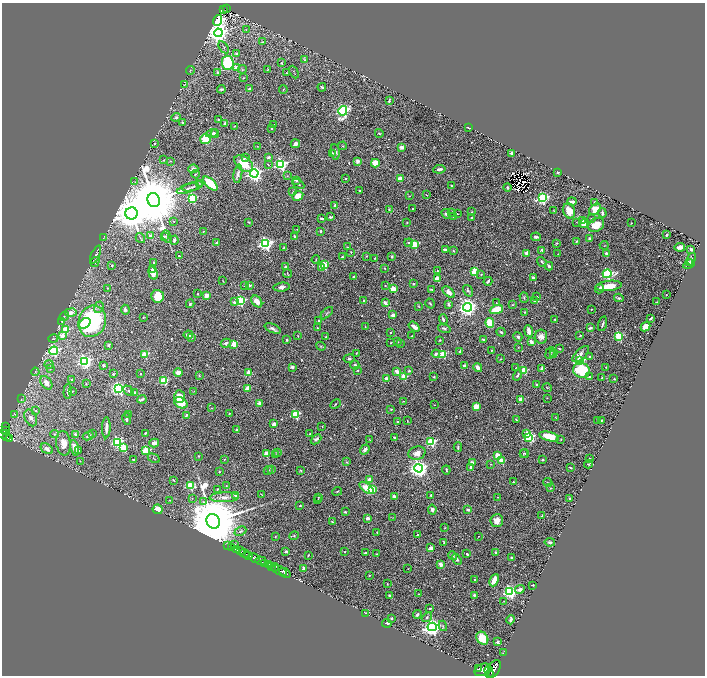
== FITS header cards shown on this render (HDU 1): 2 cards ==
NAXIS1  =                 1405
NAXIS2  =                 1347

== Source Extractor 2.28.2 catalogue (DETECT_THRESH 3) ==
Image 1405 x 1347 px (HDU 1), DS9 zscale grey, zoomed out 1/2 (1 PNG px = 2 x 2 image px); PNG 707 x 678 px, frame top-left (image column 1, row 1346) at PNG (2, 3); each listed source drawn as its Kron ellipse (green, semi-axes under 4 px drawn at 4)
Background 0.843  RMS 0.018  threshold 0.0548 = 3 sigma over >= 5 px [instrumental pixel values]
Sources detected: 609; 29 cannot appear on this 1/2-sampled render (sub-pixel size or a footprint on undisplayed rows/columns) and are neither listed nor drawn; of the other 580, the 500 brightest by FLUX_AUTO listed and drawn (80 fainter detections omitted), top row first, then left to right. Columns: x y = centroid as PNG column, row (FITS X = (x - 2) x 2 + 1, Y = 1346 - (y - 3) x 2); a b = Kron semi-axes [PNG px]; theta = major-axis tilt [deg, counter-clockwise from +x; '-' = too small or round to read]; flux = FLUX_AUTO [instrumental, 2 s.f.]
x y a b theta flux
223 9 2 1 - 45
226 9 4 2 - 50
218 20 6 3 70 1900
246 29 3 2 - 1.7
218 33 4 4 - 3200
262 42 3 2 - 1.8
224 47 7 4 -56 7.1
236 53 2 2 - 18
304 60 3 3 - 2.9
228 63 7 6 - 200
282 63 2 2 - 8.5
236 68 3 2 - 53
242 69 4 4 - 3.8
267 70 3 2 - 3.1
190 71 4 3 - 2.7
217 72 3 3 - 4.3
294 72 7 2 -65 2.1
287 73 3 2 - 2
243 78 4 2 - 2.3
185 84 3 2 - 1.8
322 87 4 2 - 6.1
221 89 4 2 - 5.4
250 89 3 2 - 13
283 90 4 2 - 3
389 101 4 2 - 4.7
343 111 5 4 - 890
176 117 5 4 - 7.6
218 119 2 2 - 3.9
182 123 3 2 - 3.9
225 123 2 2 - 23
274 125 2 1 - 1.9
234 126 3 2 - 2.2
468 127 4 1 - 3.2
271 128 3 2 - 7
212 133 6 3 14 9.6
379 133 4 2 - 3.7
215 134 4 3 - 6.2
205 139 5 5 - 82
154 143 3 2 - 3.3
295 144 5 3 - 15
257 146 4 2 - 2.3
342 146 4 2 - 2.1
401 147 3 3 - 14
335 152 8 4 -80 8.9
332 153 3 3 - 3.8
511 153 2 2 - 19
269 157 2 2 - 30
245 158 2 2 - 14
164 160 3 2 - 2.3
170 161 3 3 - 3
358 161 3 2 - 39
244 163 10 6 -37 75
375 163 4 4 - 58
281 164 4 3 - 810
268 165 3 2 - 4.5
193 169 5 4 - 14
439 169 6 3 8 11
558 172 2 2 - 18
254 173 4 4 - 1600
195 174 4 2 - 2.6
238 174 9 4 81 10
287 176 3 3 - 2.8
345 179 2 2 - 10
400 179 3 3 - 33
296 180 2 2 - 22
135 182 3 2 - 2.6
199 183 3 3 - 2.5
210 183 9 3 -44 140
298 184 6 3 -30 5.1
193 186 11 3 16 8.2
451 186 2 2 - 8.4
507 187 4 3 - 4.8
188 188 11 3 18 8.3
360 191 2 2 - 4.8
292 192 4 2 - 2
426 195 3 2 - 2.7
298 196 5 4 - 40
409 196 3 2 - 1.8
192 198 3 3 - 260
542 198 4 3 - 690
154 200 7 6 - 40000
572 202 4 2 - 14
595 202 3 3 - 3.2
335 205 3 2 - 6.9
412 209 2 2 - 2.3
595 209 7 4 39 46
389 210 2 2 - 2.4
554 211 3 2 - 1.8
569 211 8 6 -69 36
452 212 3 3 - 3.1
472 212 3 2 - 2.2
131 213 6 6 - 10000
602 213 5 3 - 7.5
446 214 5 4 - 8.7
457 214 2 2 - 2.4
331 217 3 2 - 4.8
454 217 3 3 - 2.9
322 218 4 2 - 5.2
472 218 3 2 - 3.5
592 218 3 1 - 2.3
174 221 2 2 - 1.8
582 221 3 3 - 19
249 222 3 2 - 3.7
407 222 2 2 - 4.2
576 222 3 2 - 1.8
631 223 2 2 - 3.2
584 224 4 3 - 28
596 225 8 6 34 50
297 229 3 2 - 1.9
203 231 4 2 - 2.1
321 231 2 2 - 18
667 234 2 2 - 2.7
151 235 2 2 - 41
164 236 4 2 - 2.6
294 236 3 2 - 3.8
167 237 6 4 -65 6.4
536 237 5 3 - 8.4
104 238 4 2 - 1.7
140 238 5 3 - 4.2
590 239 3 2 - 9.9
174 240 4 2 - 6.3
577 241 3 2 - 3.5
216 243 2 2 - 16
409 243 4 3 - 5.4
556 243 3 2 - 2.6
266 244 4 4 - 930
414 244 3 3 - 180
604 245 4 1 - 1.6
347 247 2 2 - 2.6
680 247 5 3 - 17
283 248 3 2 - 2.6
691 249 2 2 - 31
445 250 3 3 - 13
542 250 2 2 - 20
453 251 3 3 - 3.5
351 252 2 2 - 3.8
527 253 4 3 - 28
606 253 2 2 - 26
558 254 2 1 - 2
96 255 10 3 65 8.1
179 256 2 2 - 4
366 256 3 2 - 2.7
392 256 2 2 - 3.3
342 257 3 2 - 3.9
375 258 3 2 - 2.1
691 259 6 4 71 6.7
316 260 4 2 - 2.5
95 262 5 4 - 6.6
153 262 2 2 - 3.1
542 262 5 3 - 5.4
690 262 3 3 - 2.6
689 264 6 3 29 5.2
324 265 3 3 - 150
112 266 2 2 - 8.3
549 266 4 3 - 11
286 267 3 2 - 9.7
322 268 3 2 - 38
385 268 2 2 - 4.6
152 269 4 3 - 4.4
437 270 2 2 - 1.9
474 272 3 3 - 120
153 273 7 4 -74 29
287 274 4 2 - 2
481 274 4 3 - 3
607 274 4 3 - 550
354 277 3 2 - 4.4
533 277 3 2 - 9.9
437 279 2 2 - 81
223 281 3 2 - 1.6
488 281 4 2 - 8.1
413 284 2 2 - 18
250 285 2 2 - 14
244 286 2 2 - 2.2
385 286 3 2 - 1.8
609 286 13 5 6 54
282 287 8 4 7 14
107 288 2 2 - 2.4
393 289 2 2 - 120
431 289 4 2 - 3.7
600 289 5 3 - 11
468 291 6 3 -56 5.7
449 292 7 4 -41 20
198 294 2 2 - 3.2
666 295 2 2 - 2.9
158 296 6 6 - 97
207 296 2 2 - 75
524 297 5 2 - 3.5
536 297 3 2 - 3.5
619 298 4 2 - 5.6
240 301 3 3 - 430
257 301 7 4 -50 18
364 301 3 2 - 10
534 301 4 3 - 8.7
234 302 4 3 - 9.9
657 302 3 2 - 2.4
385 303 4 3 - 8.7
430 303 5 2 - 4.4
496 303 4 3 - 3.1
190 304 4 3 - 6.2
448 304 4 2 - 6.5
512 305 3 3 - 2.2
418 306 3 2 - 1.6
99 307 6 4 69 8.4
467 307 4 4 - 2100
496 309 7 4 21 100
591 309 2 2 - 1.7
125 310 5 3 - 8.8
525 312 2 2 - 3.4
71 313 6 4 11 18
327 313 7 2 45 3.7
393 315 2 2 - 32
64 316 5 2 - 2.8
143 317 3 2 - 2.3
651 318 3 2 - 4.9
443 319 5 2 - 9.7
555 319 2 2 - 9.3
61 321 4 3 - 2.1
92 321 16 13 69 410
319 321 3 3 - 4.9
85 323 6 4 37 58
490 323 5 4 - 86
603 324 7 2 74 5.6
365 327 3 2 - 1.9
414 327 6 3 -36 18
646 327 5 4 - 34
272 328 8 4 -23 12
317 328 2 2 - 3.1
444 328 6 4 -17 6.7
590 328 4 2 - 11
65 330 3 3 - 99
529 331 6 3 -82 26
390 332 2 2 - 2.7
501 332 5 3 - 5.4
188 335 5 3 - 20
580 335 4 2 - 2.5
62 336 4 4 - 25
298 336 3 2 - 2.6
411 336 2 2 - 2.6
619 336 3 3 - 230
191 337 2 2 - 11
326 337 2 2 - 1.8
518 337 5 3 - 5.3
541 337 7 6 - 18
53 339 5 2 - 2.6
287 340 2 2 - 8.5
440 340 2 2 - 2.9
483 340 3 2 - 5.6
398 342 3 2 - 2.8
531 342 4 3 - 15
226 343 5 4 - 6.8
391 343 3 2 - 1.8
400 343 3 2 - 1.5
234 344 2 2 - 94
109 345 3 2 - 4.1
321 346 5 3 - 3.8
518 347 2 2 - 1.7
559 348 3 2 - 3.7
54 351 4 4 - 420
460 351 3 2 - 3.4
491 351 3 2 - 2.7
554 352 3 2 - 2.3
356 353 2 2 - 1.9
550 353 6 3 69 6.7
145 354 3 3 - 140
436 354 4 3 - 7.9
443 354 3 3 - 130
553 354 3 2 - 3
581 354 10 5 45 19
590 357 2 2 - 5.7
349 359 5 3 - 7.5
501 359 3 2 - 1.9
85 361 4 4 - 900
579 361 3 3 - 340
49 364 4 3 - 4.8
103 365 4 3 - 4.8
355 365 4 4 - 6.5
464 365 4 3 - 6.1
292 367 2 2 - 22
516 367 4 2 - 2.1
606 367 3 3 - 2.3
478 368 4 3 - 22
50 369 3 3 - 2.6
542 369 2 2 - 52
358 370 3 3 - 3.2
524 370 3 3 - 140
581 370 8 7 - 260
397 371 4 3 - 16
409 371 3 3 - 5.1
35 372 4 2 - 3.1
178 372 4 3 - 28
249 373 2 2 - 90
113 374 4 3 - 4.3
140 374 2 2 - 2.5
518 375 6 3 58 8.2
199 376 4 2 - 2.3
404 377 3 3 - 130
434 377 2 2 - 4.6
589 377 2 2 - 6.2
602 378 2 1 - 2.3
387 379 2 2 - 55
614 379 2 2 - 3.3
72 380 2 2 - 20
164 380 3 3 - 240
46 383 7 5 -53 22
86 384 3 2 - 1.6
537 385 4 3 - 5.1
248 388 2 2 - 79
547 388 5 2 - 2.8
119 389 4 3 - 810
68 391 7 3 88 11
72 391 2 2 - 2
129 391 6 3 -45 6.1
194 391 3 2 - 1.7
134 393 2 2 - 53
179 397 6 5 - 33
547 398 2 2 - 1.7
21 399 3 3 - 2.5
142 399 4 2 - 9.6
520 399 3 2 - 52
403 401 3 2 - 2.2
181 403 7 5 -31 65
259 403 2 2 - 44
335 404 5 2 - 2.6
435 405 2 2 - 2.5
476 406 4 3 - 48
211 408 2 2 - 1.7
391 409 3 2 - 2.1
36 411 3 3 - 3.6
229 413 3 2 - 2.3
15 414 3 2 - 2.7
129 414 2 2 - 3.1
295 414 3 3 - 260
186 415 4 3 - 6.5
31 418 9 5 -64 18
556 418 4 2 - 2.3
127 419 6 3 -80 8.1
516 420 2 2 - 4.5
602 420 3 2 - 5.3
407 421 2 1 - 2.2
597 421 3 2 - 2.6
398 422 3 3 - 3.4
274 424 2 2 - 43
322 426 2 2 - 2.3
6 427 2 1 - 9.6
106 428 11 3 88 20
236 430 2 2 - 18
6 431 4 3 - 250
92 433 2 2 - 3.3
145 433 3 2 - 3
526 433 3 2 - 19
3 434 5 2 - 370
54 434 4 3 - 6.5
75 434 2 2 - 18
310 434 2 2 - 5.9
88 436 5 2 - 5.5
7 437 2 2 - 75
394 437 2 2 - 4.3
529 437 4 3 - 430
549 437 10 4 -14 93
9 438 2 2 - 83
316 439 6 3 42 9.8
561 439 2 2 - 2.3
370 440 3 2 - 2.3
117 442 4 3 - 540
431 442 3 3 - 290
63 443 12 7 -82 45
154 443 5 3 - 25
458 447 5 2 - 4.9
75 448 8 3 -78 48
124 448 3 3 - 190
47 449 7 4 -33 20
79 450 3 3 - 3.5
365 450 5 3 - 12
146 451 3 3 - 230
277 453 3 2 - 5.8
417 453 8 6 16 23
523 453 4 3 - 3.7
525 453 4 3 - 4.1
266 454 2 2 - 99
276 455 3 2 - 4.1
497 455 3 2 - 80
198 456 2 2 - 1.9
154 458 6 3 -27 4.2
589 458 2 2 - 1.8
133 459 3 2 - 3.6
224 459 3 2 - 2.3
542 459 2 2 - 11
80 461 2 2 - 1.8
501 461 3 2 - 98
346 462 3 3 - 2.4
472 462 4 3 - 8.8
491 464 3 2 - 2.3
588 464 4 2 - 3.3
471 467 4 3 - 9.9
418 468 4 4 - 2100
571 468 3 2 - 3.3
271 469 2 2 - 15
446 470 4 2 - 3.8
268 471 5 2 - 3.1
301 471 4 3 - 3.2
219 472 3 2 - 2.5
174 480 3 2 - 3.6
369 480 3 3 - 33
513 482 3 2 - 3.2
548 482 5 2 - 2.7
190 485 4 3 - 230
226 486 2 2 - 1.7
367 488 8 4 -37 75
550 488 3 2 - 2.1
217 489 2 2 - 4.8
373 489 3 3 - 55
337 491 5 2 - 3.4
236 495 2 2 - 27
262 495 4 2 - 2
431 496 3 2 - 3.5
224 497 15 5 2 25
318 497 2 2 - 1.7
395 497 4 3 - 12
498 497 3 3 - 2.2
192 498 3 2 - 2
570 498 2 2 - 4.6
318 499 2 1 - 1.6
169 500 2 2 - 2.5
203 502 4 3 - 5.2
300 506 2 2 - 3.9
158 509 5 4 - 31
432 510 5 4 - 12
468 510 2 2 - 31
345 512 2 2 - 4.1
542 516 2 2 - 13
392 517 3 2 - 1.6
367 518 2 2 - 38
213 521 7 6 - 46000
497 521 6 6 - 28
332 522 2 1 - 2.2
445 528 3 2 - 1.9
240 531 6 4 25 6.8
377 532 2 2 - 5.1
417 534 2 2 - 4.3
294 536 4 3 - 3.7
478 536 2 2 - 1.7
275 537 2 2 - 1.6
444 542 4 2 - 3
550 542 5 3 - 7.7
235 544 3 2 - 2.4
227 545 2 1 - 22
232 547 2 1 - 48
431 548 2 2 - 55
236 549 4 2 - 60
240 551 3 2 - 140
286 551 2 2 - 20
345 552 2 2 - 2.1
496 552 3 3 - 5.1
245 553 5 2 - 690
365 553 2 2 - 11
376 554 2 1 - 1.6
467 554 2 2 - 7.5
249 555 2 1 - 260
308 555 3 2 - 1.9
452 556 4 3 - 6.4
254 558 6 2 -28 1400
512 558 2 2 - 21
457 559 6 4 -56 7.6
261 561 5 2 - 480
264 563 3 2 - 160
441 564 4 3 - 20
268 565 3 2 - 280
271 566 2 1 - 88
275 567 4 2 - 210
304 568 4 3 - 11
408 569 2 2 - 2.5
279 570 8 2 -26 730
285 573 6 2 -32 2200
369 575 2 2 - 6.5
475 580 4 2 - 3.6
494 580 6 3 65 36
387 584 4 2 - 2.4
533 585 2 2 - 7.1
520 589 5 3 - 16
510 592 4 3 - 870
418 594 2 1 - 2
474 595 3 3 - 8.3
390 596 3 3 - 14
504 601 3 2 - 2
430 608 4 2 - 3.4
365 613 3 2 - 11
417 614 4 3 - 6.7
427 617 5 3 - 5.3
391 618 3 2 - 4.9
510 620 4 2 - 8.9
387 623 5 2 - 8.7
443 626 5 3 - 4.8
432 627 4 4 - 1800
482 638 7 5 -55 79
497 642 2 2 - 23
503 653 2 1 - 14
478 669 3 2 - 550
494 669 9 5 62 3700
483 670 9 6 21 2400
489 672 6 4 -76 1600
At the frame edge (FLAGS 8, measured only in part): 1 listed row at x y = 3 434
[80 fainter detections neither listed nor drawn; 29 sub-pixel or undisplayed-footprint detections neither listed nor drawn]